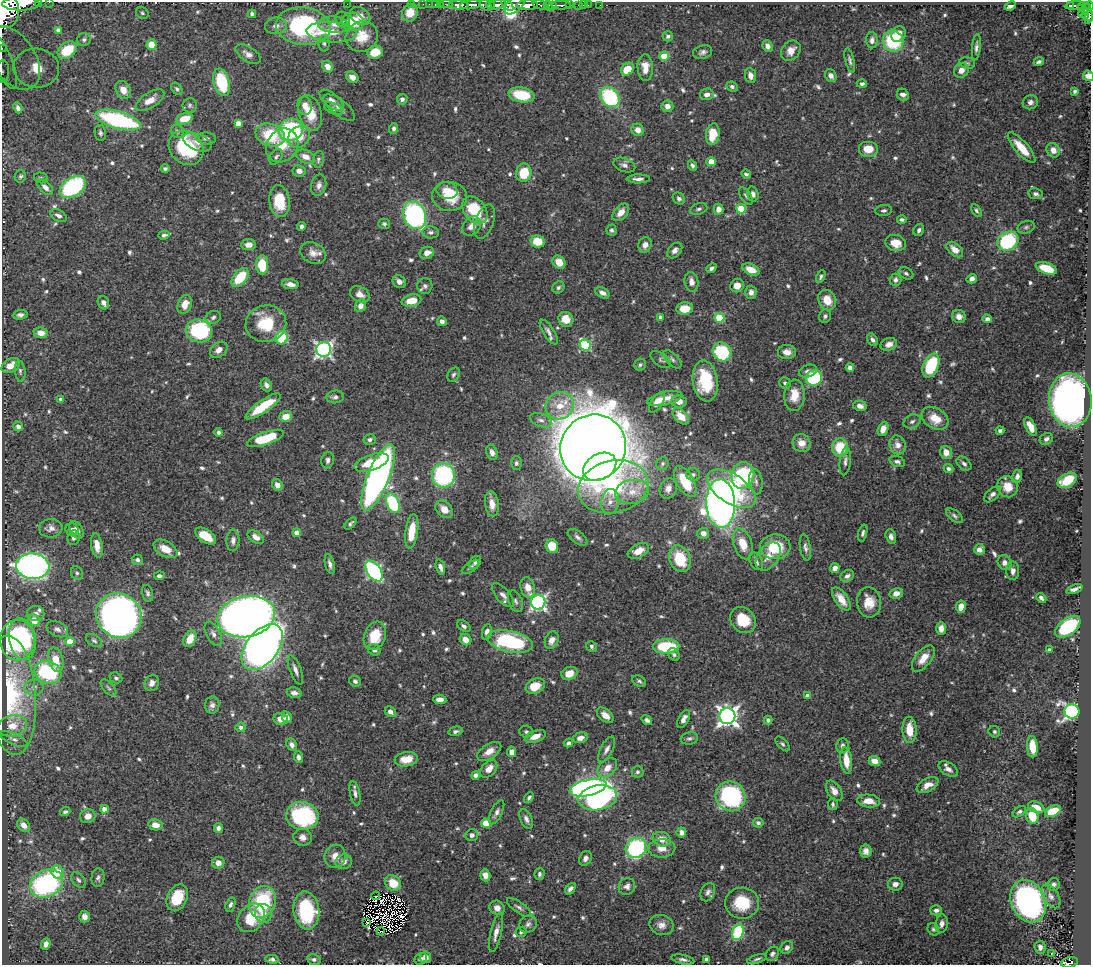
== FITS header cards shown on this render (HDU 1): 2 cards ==
NAXIS1  =                 1089
NAXIS2  =                  963

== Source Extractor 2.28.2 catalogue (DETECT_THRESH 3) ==
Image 1089 x 963 px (HDU 1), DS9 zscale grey, 1 PNG px = 1 image px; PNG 1093 x 967 px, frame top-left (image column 1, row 963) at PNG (2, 2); each listed source drawn as its Kron ellipse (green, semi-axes under 4 px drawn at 4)
Background 0.631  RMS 0.015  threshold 0.0436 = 3 sigma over >= 5 px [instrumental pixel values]
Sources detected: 712; of the 712, the 500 brightest by FLUX_AUTO listed and drawn (212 fainter detections omitted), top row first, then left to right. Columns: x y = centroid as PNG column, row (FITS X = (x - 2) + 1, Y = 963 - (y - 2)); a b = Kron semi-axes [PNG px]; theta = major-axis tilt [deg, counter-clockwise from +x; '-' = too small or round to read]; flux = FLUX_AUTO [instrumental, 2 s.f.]
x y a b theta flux
38 2 2 2 - 31
49 2 2 2 - 9.1
21 4 18 7 1 2400
347 4 2 2 - 48
411 4 2 2 - 12
423 4 2 2 - 4.7
429 4 2 2 - 12
436 4 3 2 - 25
440 4 2 2 - 11
446 4 6 2 0 28
459 5 9 4 -3 1200
470 5 10 3 7 990
486 5 6 4 -33 160
490 5 4 3 - 170
497 5 9 4 14 570
507 5 7 3 -42 390
515 5 12 7 41 480
527 5 11 5 3 1800
540 5 8 3 -14 210
552 5 3 3 - 130
561 5 10 3 0 160
569 5 3 2 - 54
579 5 3 3 - 38
583 5 2 2 - 8
588 5 2 2 - 9.9
600 5 2 2 - 6.7
1075 5 9 3 6 270
548 6 5 3 - 230
1010 6 5 4 - 3.9
1070 6 4 3 - 100
1084 6 6 2 -5 64
1089 6 5 3 - 220
1081 8 3 3 - 50
6 11 17 13 87 4700
1088 12 9 3 -75 160
142 13 6 5 - 2.2
410 13 9 7 61 18
1083 13 5 3 - 58
252 14 4 3 - 2.4
360 16 11 8 -32 9.4
1086 16 4 4 - 58
1089 17 6 3 72 130
342 19 8 6 -65 2.9
353 22 11 9 -6 33
334 25 16 8 -5 8.5
276 26 11 8 6 5.6
303 26 27 19 -6 140
58 30 4 4 - 4.6
331 32 25 10 -3 21
898 34 8 7 - 8.6
668 36 5 5 - 3
362 37 16 15 - 21
84 40 7 6 - 2.5
872 40 8 5 -89 3.7
893 41 10 10 - 72
324 43 8 5 -88 2.6
151 45 5 5 - 16
768 46 6 5 - 5.1
976 47 13 4 84 3.8
2 48 2 2 - 8.8
67 50 10 7 38 52
791 51 11 8 49 8.8
375 52 8 6 19 18
703 52 10 6 17 3.6
248 54 14 7 -33 5.8
664 56 4 4 - 31
13 58 35 22 -55 31
850 60 12 4 -76 3
4 62 28 9 -69 15
1039 62 5 3 - 2.2
967 63 8 5 -17 2.4
328 66 6 5 - 7.2
36 68 23 19 -3 55
645 68 13 7 -87 11
627 69 7 5 41 20
961 70 8 7 - 7.9
3 71 11 6 -90 5.4
750 75 7 5 -80 5.9
831 76 6 5 - 5
1088 76 5 5 - 4.5
352 77 6 5 - 4.8
222 82 14 8 -75 56
862 84 5 4 - 2.6
732 86 6 5 - 2.6
177 89 7 5 -50 2.1
123 90 9 7 -60 9.4
1075 91 4 3 - 2.2
707 94 7 6 - 4.9
521 95 13 7 -10 36
903 95 6 5 - 4.7
610 97 11 8 -52 93
402 99 5 5 - 3.6
150 100 16 7 33 9.8
332 100 15 7 -39 5.3
1030 102 8 7 - 3.6
190 105 7 7 - 2.3
305 106 9 7 -81 7.8
667 106 6 6 - 5.4
339 107 19 8 -38 6.7
18 108 5 4 - 3.5
334 109 10 5 -25 2.8
310 113 18 11 -75 22
185 119 8 5 15 17
118 120 23 8 -15 140
238 123 4 4 - 9.5
394 129 5 4 - 3
291 130 12 11 - 90
638 130 6 6 - 7.3
177 131 7 6 - 2.6
100 133 8 5 -78 2.4
713 134 11 7 82 23
270 135 15 11 -18 42
299 137 12 10 44 16
206 138 10 6 -2 3.6
197 142 15 8 -22 7.7
282 145 18 15 53 21
186 148 19 16 -43 74
1022 148 20 6 -49 18
868 149 10 8 0 14
1053 150 7 6 - 6.8
276 157 9 5 55 2.7
305 157 10 6 -24 8.5
318 159 8 5 77 2.6
711 162 4 4 - 18
624 165 11 6 -19 3.8
692 165 5 4 - 2.4
165 169 4 4 - 2.4
299 171 6 5 - 5.7
524 173 9 7 81 31
746 174 5 4 - 2.1
20 176 6 5 - 2.2
41 178 7 5 -14 2.1
638 179 11 4 1 4.5
319 185 11 7 77 5.1
45 187 9 5 -44 5.6
73 187 14 9 32 140
447 190 11 8 -15 11
753 194 7 5 -75 4.1
1036 194 7 5 -8 2.9
450 196 17 14 -5 30
746 196 10 5 -57 2.3
679 198 7 5 -41 2.7
279 201 16 10 -83 33
699 209 9 5 17 2.5
718 209 5 5 - 6.2
741 209 5 5 - 43
475 210 15 10 -51 41
884 211 8 5 7 2.6
976 211 7 4 -58 2.1
621 212 10 6 49 9.5
415 215 14 11 -69 190
58 216 9 5 -29 4
902 219 5 4 - 2.3
485 222 18 9 70 5.7
384 224 6 5 - 2.1
472 226 10 8 50 8.8
301 227 4 4 - 3.1
1026 227 9 6 19 2.3
612 230 5 5 - 2.3
919 230 6 5 - 2.9
431 232 8 6 -4 3.1
164 235 5 3 - 2.8
1008 241 11 9 30 95
538 242 7 6 - 19
896 243 10 8 -12 13
248 245 7 5 6 7
645 245 8 6 74 6.8
675 250 9 6 46 4.7
955 250 10 6 -40 8.9
313 253 13 10 -28 8.1
427 253 7 5 24 6.4
559 262 7 6 - 10
262 265 10 6 -89 34
711 268 5 4 - 2.8
1046 268 11 5 -19 26
751 269 9 5 -25 12
906 273 8 5 -28 2.4
821 276 6 4 63 2.2
240 277 11 6 49 37
972 279 5 4 - 5.4
895 280 6 6 - 3.1
399 282 7 6 - 5
691 282 10 7 -80 6.1
290 284 8 5 -8 7
425 286 8 7 - 3.1
737 286 7 6 - 8.9
558 287 6 5 - 2.3
751 292 6 5 - 4.4
603 293 8 5 -27 5
360 294 10 7 -30 7.4
827 300 10 8 -63 16
411 301 10 6 11 15
103 303 7 5 -64 3.9
185 304 9 7 70 12
360 306 6 5 - 5.1
685 308 8 6 5 15
20 315 7 5 7 3.3
825 316 7 6 - 2.7
213 317 8 6 22 2.5
660 317 4 4 - 2.7
959 317 7 6 - 5.8
719 318 5 5 - 51
566 319 8 7 - 15
987 319 4 4 - 3.4
442 321 5 4 - 3.8
266 324 20 18 13 37
199 331 13 11 -19 100
549 332 14 5 -57 4.4
41 333 7 5 -7 8.6
282 338 6 6 - 48
872 340 7 4 -56 3
889 344 8 6 19 6.6
585 345 6 5 - 89
219 350 10 7 38 6.7
324 350 7 7 - 290
722 352 10 8 -46 63
787 352 9 7 -1 7.3
672 359 11 5 -46 3.1
661 360 12 6 -34 2.7
11 365 10 6 28 13
640 365 6 5 - 2.2
931 365 12 7 66 54
850 367 4 4 - 4.3
20 371 10 5 -83 2.7
808 371 9 6 20 4.3
453 375 8 5 57 2.3
814 378 8 7 - 69
705 381 21 12 -82 51
785 383 6 5 - 2.8
266 385 7 5 -60 3.6
794 395 16 10 87 18
335 397 9 6 7 3.9
61 399 3 3 - 2.5
664 399 18 6 13 13
1070 400 27 21 -83 630
679 401 7 6 - 6
657 402 11 5 57 7.5
263 406 21 6 35 35
560 406 15 13 34 22
860 406 7 5 -11 5.7
286 416 6 5 - 11
681 416 10 6 -46 13
935 418 14 10 -30 18
541 420 11 6 -20 5
912 421 9 6 26 3.4
18 426 5 4 - 3.9
1031 427 10 5 -63 13
883 429 7 5 68 8.2
1000 431 4 3 - 2.2
218 432 4 4 - 2.6
265 438 19 6 19 42
370 439 6 5 - 2.7
1046 439 7 5 34 3
802 443 9 8 - 11
898 445 10 7 -69 7.1
840 447 9 8 - 32
593 448 34 32 46 3700
492 452 8 5 -67 4.8
946 452 6 6 - 9.8
328 460 8 6 77 3.4
845 461 14 5 83 4
372 462 18 7 18 24
897 462 8 5 -19 3
516 463 6 5 - 2.3
662 464 7 6 - 2.2
964 464 8 5 -40 3.4
600 467 18 13 30 460
948 469 5 4 - 2.6
693 474 7 6 - 2.7
443 475 12 11 - 130
743 475 13 11 75 110
1017 476 7 5 74 4.5
378 477 35 11 68 500
1067 480 10 6 28 28
685 482 17 8 -61 37
756 482 12 6 -83 4.5
277 485 6 5 - 7
613 487 35 26 13 150
1007 487 11 10 - 15
668 488 10 8 69 6.5
731 489 27 14 -33 63
632 492 17 12 10 16
992 494 10 5 43 4.3
610 502 13 9 81 7.8
393 503 10 6 -67 84
492 504 12 7 -82 9.5
721 504 24 14 -88 850
444 509 10 7 -45 11
955 516 10 5 -37 2.6
350 523 7 3 43 2.2
51 528 12 9 6 5.7
72 530 6 6 - 4.7
77 530 9 6 -60 8
412 531 17 6 82 23
297 533 4 4 - 8.6
703 533 6 5 - 5.7
863 533 8 4 75 2.5
206 536 12 6 -33 24
891 536 7 5 -75 4.3
256 537 9 5 -31 6.6
578 537 11 6 -38 3.4
73 538 7 6 - 3.1
233 540 11 6 85 4.2
743 544 16 9 -72 19
97 546 12 5 -81 8.3
552 546 7 6 - 22
775 547 15 12 2 39
805 547 13 5 -81 3.8
165 549 13 7 -30 16
979 550 5 5 - 5.3
638 551 11 6 26 11
768 556 16 10 53 11
680 559 14 10 -69 37
137 560 5 5 - 2.9
756 561 9 6 -60 3.5
475 563 7 5 51 2.6
1005 563 7 6 - 5.8
330 564 10 4 -77 4.1
33 566 17 12 -5 390
440 567 8 4 -72 5.2
471 567 10 4 38 2.3
835 568 5 4 - 5.8
374 571 12 7 -55 170
1013 571 9 6 -89 4.9
77 573 7 6 - 2.3
159 576 5 4 - 3.3
847 576 7 5 32 3.7
528 587 10 7 -76 10
1074 589 8 3 21 4
147 593 8 5 -77 2.9
896 593 7 5 13 6.8
503 595 15 7 -49 5.3
1041 598 5 3 - 3.1
841 599 13 6 -55 14
515 601 11 7 -68 3.4
538 602 7 7 - 280
869 602 15 12 -83 15
961 607 6 5 - 9.9
36 613 8 7 - 4.2
119 616 23 21 -37 790
246 617 29 20 11 1200
34 620 6 5 - 12
743 620 14 11 -48 27
464 626 7 5 -35 2.8
1068 627 14 8 37 80
941 628 6 5 - 6.3
57 629 11 7 -25 4.3
487 632 8 5 79 4.5
213 634 13 7 -62 4.8
375 636 15 10 69 26
22 639 21 13 -79 93
190 639 8 6 63 16
17 640 20 17 -88 130
94 640 9 5 -32 2.4
465 640 6 5 - 10
552 640 9 6 67 7.5
70 642 4 4 - 22
510 642 23 10 -12 110
592 646 6 5 - 2.3
666 646 13 7 2 57
262 647 26 16 51 710
374 650 6 5 - 3.4
1049 650 4 3 - 2.6
674 654 7 5 -52 2.3
923 658 15 7 52 13
56 660 12 7 -75 15
295 670 15 5 -69 5.3
48 672 14 11 -21 85
569 673 8 6 24 14
116 678 6 5 - 2.4
355 681 6 5 - 2.8
639 681 7 5 -27 2.4
152 683 8 7 - 5.8
535 686 10 7 26 19
34 687 9 8 - 4.7
108 688 10 5 -49 2.7
294 693 7 5 -13 4.5
11 695 60 24 -86 91
807 696 4 4 - 7.3
440 699 6 4 -5 5.3
212 705 8 7 - 4.1
1072 711 8 7 - 310
390 712 6 5 - 4.5
605 715 10 6 -41 7.7
727 716 8 8 - 530
287 717 6 4 -62 5.3
281 719 7 6 - 9.6
684 719 10 5 63 5.5
647 720 6 4 -38 2.8
768 720 4 4 - 2.6
13 726 15 10 14 14
241 727 5 5 - 2.8
909 730 13 7 -87 18
456 731 7 4 11 2.5
526 732 7 6 - 2.5
994 732 6 5 - 2.1
535 736 11 5 20 11
580 738 8 5 16 6.7
689 738 9 6 11 2.6
14 739 15 5 -24 4.2
569 743 5 3 - 2.7
782 744 9 5 -46 2.3
292 745 6 5 - 4
842 746 7 6 - 3.7
1032 747 11 5 -85 19
607 749 14 6 63 5.1
489 751 13 7 33 9
512 752 5 4 - 6.7
298 757 6 4 -85 3.6
406 759 12 7 9 18
846 760 13 6 -84 16
874 761 6 4 -22 8.5
607 768 11 8 45 11
489 769 10 6 47 11
948 769 11 6 -32 5.4
637 772 6 6 - 2.3
475 775 4 4 - 3.5
927 785 12 6 28 9.2
588 788 19 8 12 280
834 791 11 6 -56 8.4
355 793 12 5 -78 3.9
731 796 15 14 - 140
529 798 6 4 46 2.2
598 798 19 12 10 210
869 801 11 6 -4 12
833 804 6 5 - 2.2
1036 807 8 5 -22 12
104 809 4 4 - 8.2
1053 811 8 5 23 35
65 812 5 4 - 2.2
497 812 13 5 63 4.1
1019 812 7 4 36 2.4
88 816 8 7 - 7.9
302 816 16 14 -13 100
1032 816 8 6 -69 25
526 819 10 6 -65 4.2
486 823 5 5 - 26
758 823 5 5 - 2.8
24 825 7 5 -45 7.7
155 825 7 5 -9 9.3
218 828 5 4 - 3.9
681 832 5 4 - 5.5
472 835 6 6 - 3.2
302 837 9 8 - 6.5
662 839 9 7 -15 9.9
636 848 11 9 43 120
662 848 13 9 2 9.9
866 851 6 6 - 5.2
335 856 11 10 - 10
585 858 7 6 - 3.8
344 862 8 7 - 5.8
218 863 6 6 - 7.4
58 872 6 6 - 21
539 874 6 5 - 2.6
485 875 6 5 - 6.8
98 878 9 6 84 3
78 880 9 6 -49 2.9
393 883 9 7 -38 21
47 884 17 13 26 160
895 884 7 6 - 4.7
1054 884 6 6 - 3
627 886 8 8 - 4.9
570 889 6 4 50 3.8
708 892 9 7 65 4
376 896 4 3 - 4
1051 896 13 7 -58 5.1
177 898 14 10 63 29
1028 901 22 17 -65 270
262 902 16 13 65 74
742 903 17 15 3 35
230 905 7 4 71 2.8
519 907 14 5 -35 3.6
497 908 8 7 - 6.2
306 910 19 13 -83 79
936 910 6 5 - 3.5
263 913 9 8 - 7.7
84 917 6 5 - 5.3
251 918 16 12 48 33
367 922 4 2 - 2.4
528 924 9 8 - 3.9
942 924 9 6 83 5.2
661 925 12 10 -17 7.3
933 929 6 5 - 2.1
381 931 4 2 - 2.4
521 932 5 5 - 2.8
738 932 8 5 72 87
496 933 20 5 77 7
46 944 6 4 66 5
787 947 7 5 49 4.7
1040 947 6 5 - 4.6
772 954 8 6 51 3
1051 954 3 2 - 4.2
426 957 6 5 - 6.5
272 959 7 4 -13 2.5
314 959 7 5 -10 2.8
421 959 6 5 - 3.5
706 959 4 4 - 3.4
757 959 10 4 17 2.6
683 960 12 4 -11 3.7
1070 962 8 5 10 140
At the frame edge (FLAGS 8, measured only in part): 11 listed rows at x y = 38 2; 49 2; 21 4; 1089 6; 6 11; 1089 17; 2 48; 4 62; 3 71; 1088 76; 1070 962
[212 fainter detections neither listed nor drawn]